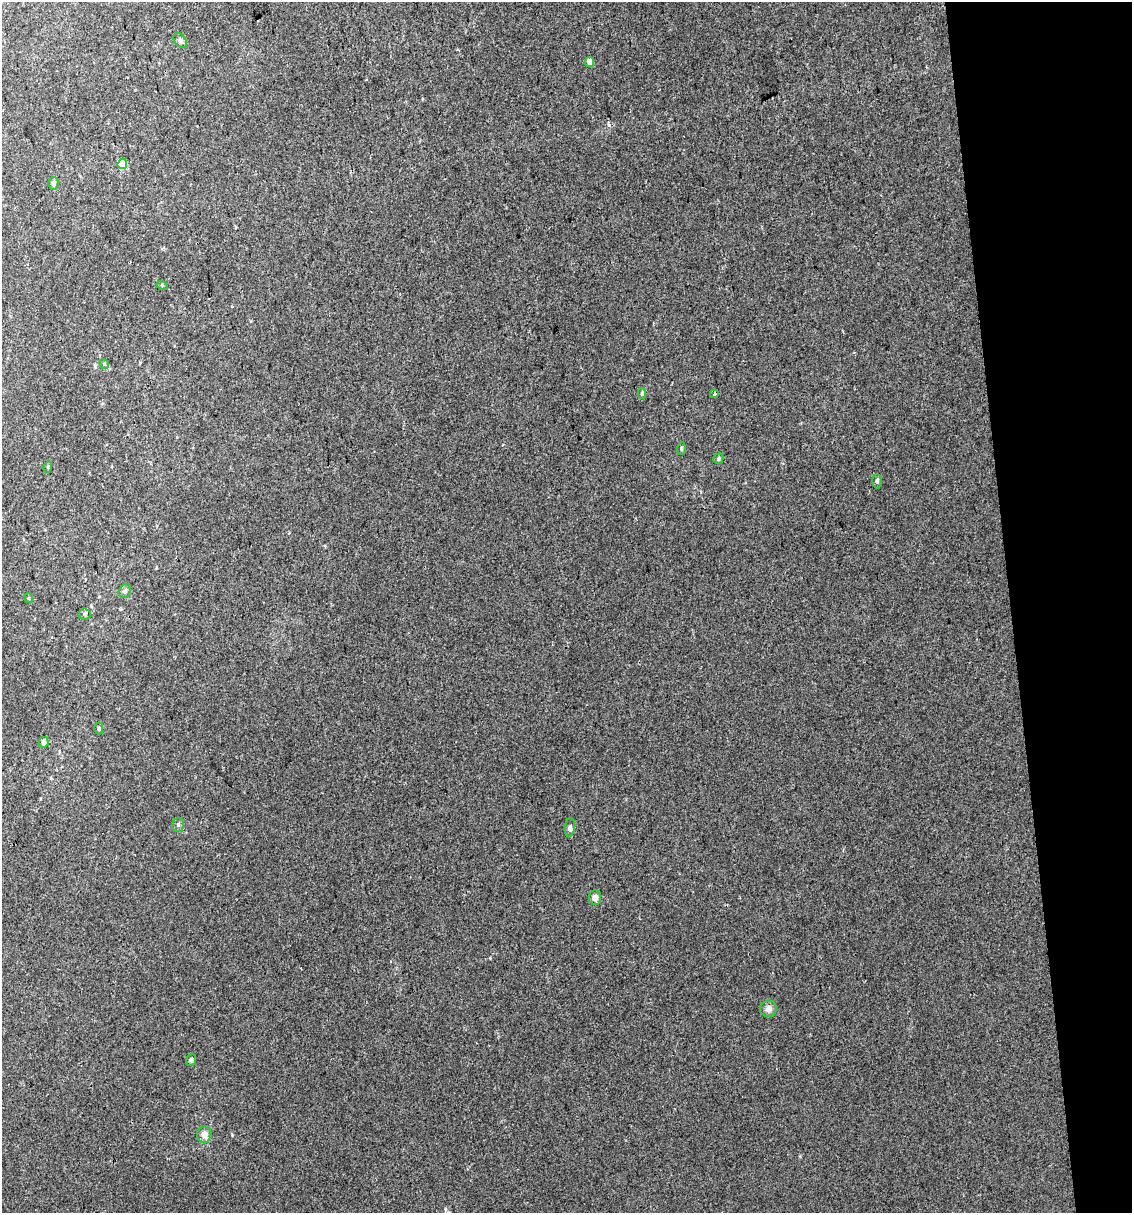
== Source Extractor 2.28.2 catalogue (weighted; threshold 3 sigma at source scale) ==
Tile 12 of 4 x 4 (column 4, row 3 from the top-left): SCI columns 3417-4546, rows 1212-2422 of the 4616 x 4845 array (HDU 1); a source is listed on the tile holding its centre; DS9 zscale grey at full resolution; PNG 1134 x 1215 px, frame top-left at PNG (2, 2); each listed source drawn as its Kron ellipse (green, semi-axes under 4 px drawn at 4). Shown black and unused: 11% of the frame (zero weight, under 2 of 3 exposures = <1% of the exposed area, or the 3 px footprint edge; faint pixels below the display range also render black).
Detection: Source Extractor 2.28.2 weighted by HDU 2 'WHT'; one run over the whole footprint, this tile lists its part. Background 0.0207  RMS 0.007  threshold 0.0314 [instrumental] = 3 sigma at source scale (4.5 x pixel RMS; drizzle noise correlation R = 1.50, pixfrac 1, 0.0396/0.0396 arcsec/px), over >= 5 px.
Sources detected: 26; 3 cosmic-ray / hot-pixel residue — neither listed nor drawn; the other 23 listed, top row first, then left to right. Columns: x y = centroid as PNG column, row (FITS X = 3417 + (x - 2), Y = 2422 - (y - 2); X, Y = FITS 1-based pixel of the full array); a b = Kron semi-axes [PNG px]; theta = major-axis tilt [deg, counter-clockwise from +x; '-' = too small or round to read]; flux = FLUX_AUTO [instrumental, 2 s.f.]
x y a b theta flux
180 40 8 5 -54 1.6
590 62 5 4 - 5.3
122 164 5 4 - 23
54 183 6 5 - 2.5
162 285 5 3 - 0.65
104 364 5 4 - 0.93
642 393 5 4 - 1.1
714 394 4 3 - 4.2
681 449 6 4 86 1.1
718 459 5 4 - 1.3
48 467 5 3 - 0.74
877 481 7 4 89 1.3
125 591 7 6 - 1.8
29 598 5 3 - 0.6
85 614 6 5 - 1.4
99 728 6 4 -89 0.98
44 742 5 5 - 3.8
178 825 7 6 - 1.7
570 828 9 5 82 1.5
595 897 7 6 - 3.7
768 1009 8 8 - 3.7
191 1060 6 5 - 1.8
204 1134 8 7 - 5.2
Unlisted compact peaks at least as high as the median listed source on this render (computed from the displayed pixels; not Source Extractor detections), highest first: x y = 232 1135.